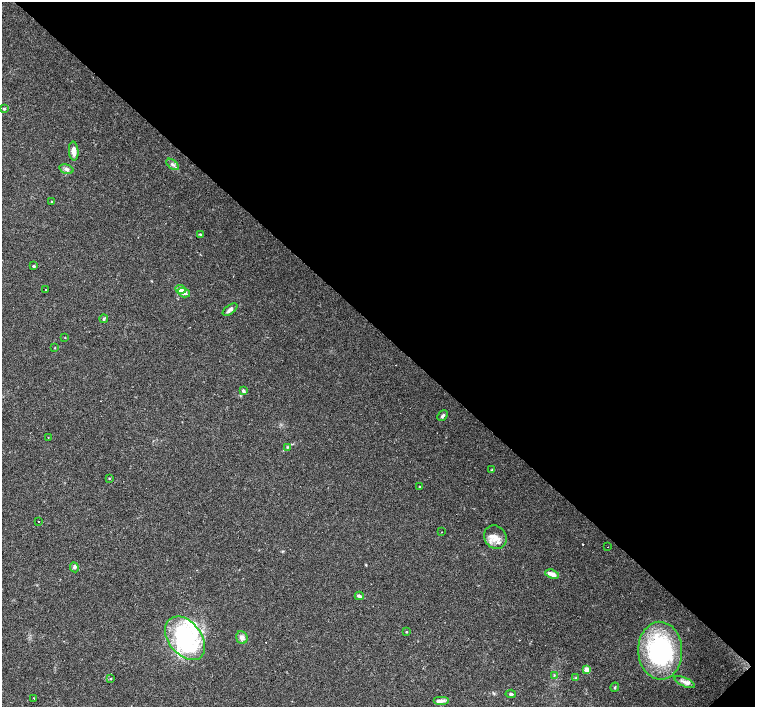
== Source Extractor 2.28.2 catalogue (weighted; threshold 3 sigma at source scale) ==
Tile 8 of 4 x 4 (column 4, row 2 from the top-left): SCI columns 4515-6019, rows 2976-4384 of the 6022 x 6015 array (HDU 1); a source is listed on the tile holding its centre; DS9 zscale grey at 2 x 2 block average (1 PNG px = mean of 2 x 2 image px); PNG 757 x 709 px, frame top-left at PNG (2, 2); each listed source drawn as its Kron ellipse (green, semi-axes under 4 px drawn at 4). Shown black and unused: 47% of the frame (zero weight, under 3 of 4 exposures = <1% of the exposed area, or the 3 px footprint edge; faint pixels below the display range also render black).
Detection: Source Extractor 2.28.2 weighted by HDU 2 'WHT'; one run over the whole footprint, this tile lists its part. Background 0.0253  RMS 0.0033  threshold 0.0148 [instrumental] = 3 sigma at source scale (4.5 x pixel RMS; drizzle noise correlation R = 1.50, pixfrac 1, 0.0396/0.0396 arcsec/px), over >= 5 px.
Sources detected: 50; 3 inside a brighter object's white glare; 3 cosmic-ray / hot-pixel residue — neither listed nor drawn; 3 inside a brighter listed object's ellipse — not listed separately; the other 41 listed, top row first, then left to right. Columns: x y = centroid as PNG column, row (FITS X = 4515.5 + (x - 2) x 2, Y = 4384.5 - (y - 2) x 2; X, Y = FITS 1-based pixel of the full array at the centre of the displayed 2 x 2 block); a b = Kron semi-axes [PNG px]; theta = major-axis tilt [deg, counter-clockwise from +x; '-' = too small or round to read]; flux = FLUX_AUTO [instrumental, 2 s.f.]
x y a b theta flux
4 109 3 3 - 1.2
74 151 9 4 -86 5.8
173 164 7 3 -40 2
66 169 7 4 -17 2.1
52 201 3 2 - 0.46
200 234 3 2 - 0.8
34 266 2 2 - 1.4
181 289 5 4 - 5
46 290 2 2 - 1.9
184 293 6 4 -16 3.8
230 310 8 4 36 3.1
104 319 4 3 - 0.91
65 337 3 2 - 0.34
55 348 2 2 - 0.4
243 391 4 3 - 1.4
443 416 6 3 47 1.7
48 438 2 2 - 0.58
287 447 2 2 - 0.59
492 470 4 3 - 0.68
109 478 3 2 - 0.41
419 487 3 2 - 0.47
38 522 2 2 - 0.86
442 532 2 2 - 0.78
495 537 12 11 - 8.2
607 547 2 2 - 0.61
74 567 5 4 - 1.4
552 574 7 4 -18 6.4
359 596 4 4 - 1.4
406 632 3 2 - 0.48
242 637 6 5 - 3.3
185 638 24 16 -51 45
660 651 29 22 -88 110
586 670 3 2 - 13
554 676 3 2 - 0.54
576 678 4 3 - 1
111 679 3 2 - 0.43
685 682 11 4 -24 3.8
615 687 4 2 - 0.73
511 694 5 3 - 1.5
33 698 2 2 - 1.9
442 700 8 4 0 2.9
Diffuse or blended objects may show on this block-average render without a row.